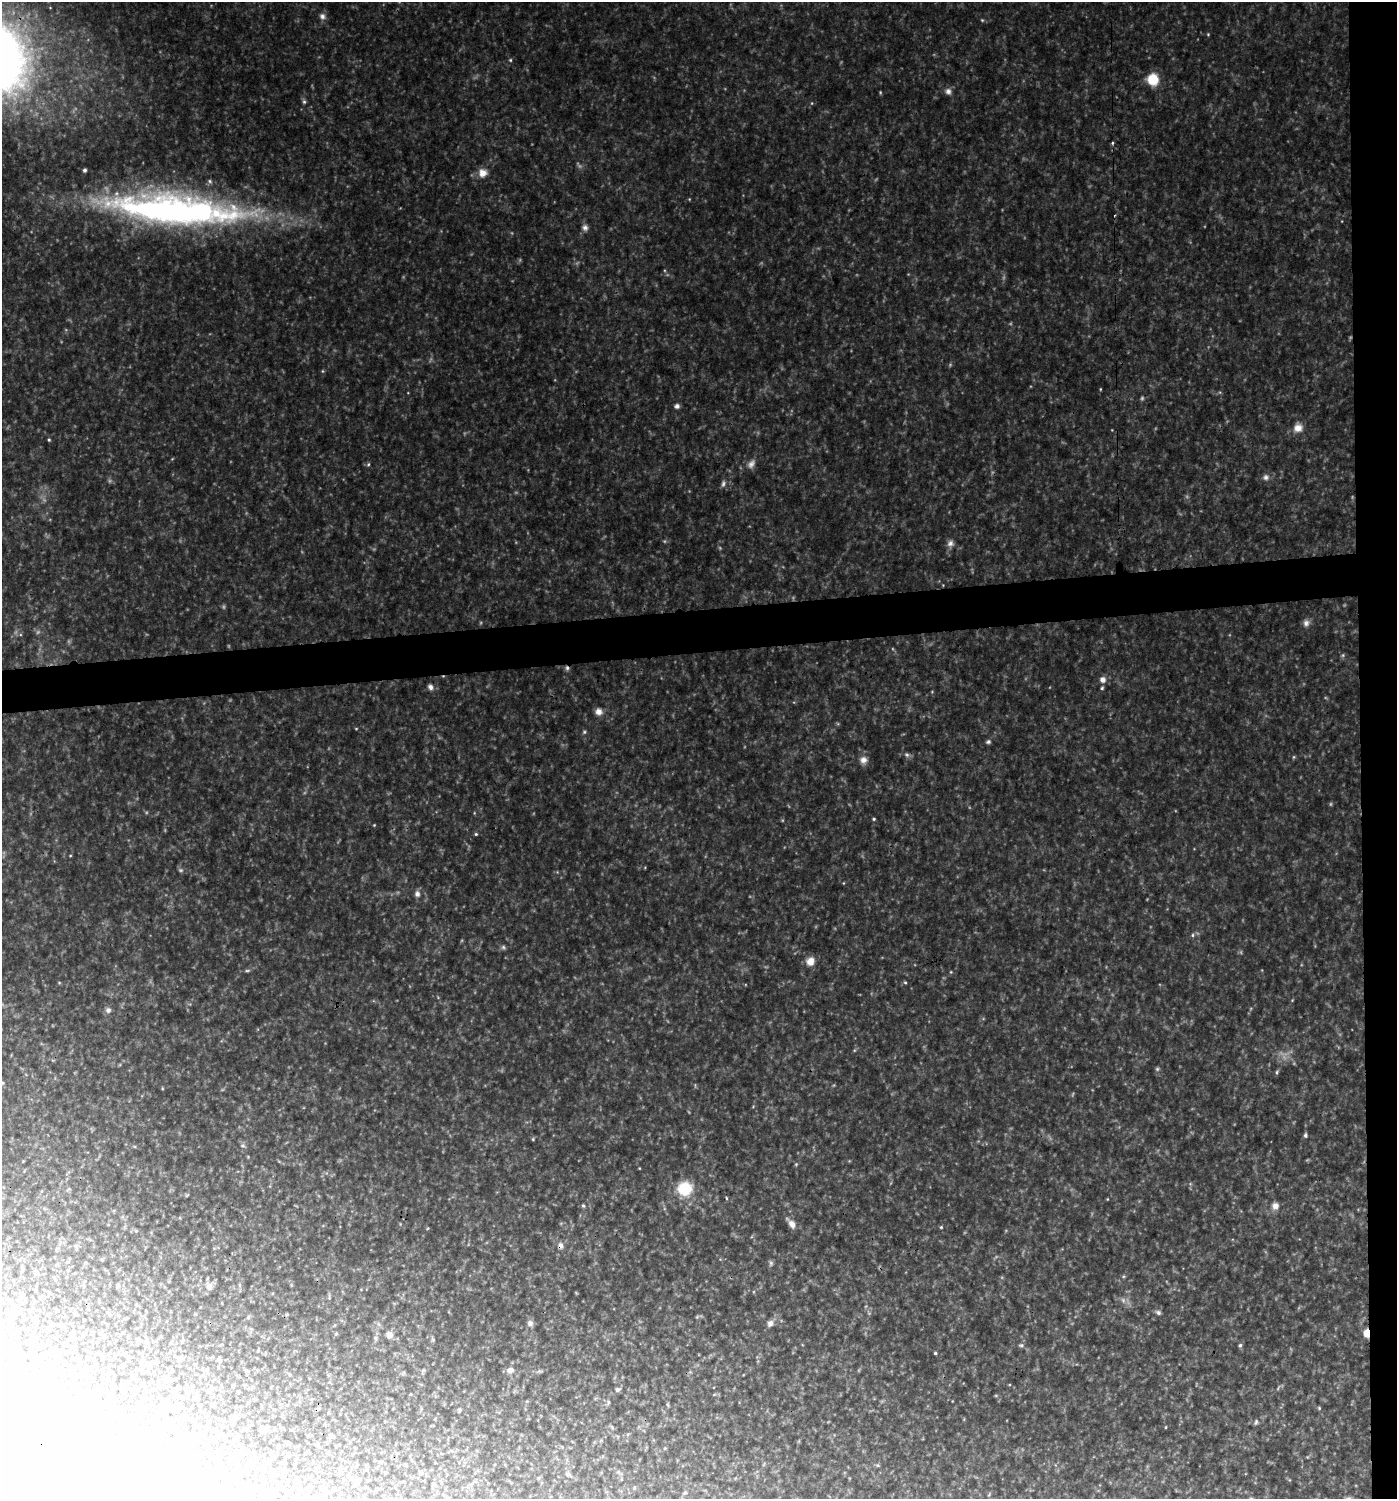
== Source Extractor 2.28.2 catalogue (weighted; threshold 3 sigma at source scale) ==
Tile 6 of 3 x 3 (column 3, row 2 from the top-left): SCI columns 2797-4191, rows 1499-2995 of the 4237 x 4493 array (HDU 1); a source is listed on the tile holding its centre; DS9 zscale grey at full resolution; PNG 1399 x 1501 px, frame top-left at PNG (2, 2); no overlay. Shown black and unused: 5% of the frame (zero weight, under 3 of 4 exposures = <1% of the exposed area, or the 3 px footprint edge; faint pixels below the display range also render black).
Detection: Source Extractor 2.28.2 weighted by HDU 2 'WHT'; one run over the whole footprint, this tile lists its part. Background 0.0791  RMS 0.0073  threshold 0.0327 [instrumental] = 3 sigma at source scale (4.5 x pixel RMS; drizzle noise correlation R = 1.50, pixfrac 1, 0.0396/0.0396 arcsec/px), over >= 5 px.
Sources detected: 173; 29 too faint to see at this stretch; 14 inside a brighter object's white glare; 1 cosmic-ray / hot-pixel residue — not listed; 1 inside a brighter listed object's ellipse — not listed separately; the other 128 listed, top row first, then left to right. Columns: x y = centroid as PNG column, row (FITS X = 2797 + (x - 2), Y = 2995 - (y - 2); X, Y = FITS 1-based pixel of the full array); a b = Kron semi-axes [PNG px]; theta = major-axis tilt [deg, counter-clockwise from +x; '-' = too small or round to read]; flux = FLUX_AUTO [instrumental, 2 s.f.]
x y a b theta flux
322 16 9 8 - 3.4
982 20 5 4 - 0.95
1208 34 4 4 - 0.75
510 60 5 5 - 1.1
1153 79 11 11 - 20
948 91 9 8 - 3.5
880 92 5 4 - 0.75
304 102 7 5 -74 1.7
812 103 5 3 - 0.72
1112 143 3 3 - 1.5
84 170 4 3 - 1.8
482 173 12 12 - 7.3
689 199 5 3 - 0.65
175 209 165 34 -5 380
585 228 9 8 - 3.1
1100 389 4 3 - 0.62
677 406 6 5 - 2.5
1298 428 12 11 - 7.2
49 440 5 4 - 1
368 464 6 4 68 1.2
751 464 14 9 54 4.7
1266 477 9 8 - 3.2
723 484 10 5 71 2.3
950 543 9 9 - 3.6
1306 623 10 9 - 3.7
1343 655 6 5 - 1.2
1102 680 8 8 - 4.6
430 687 8 6 -63 3.1
1102 688 5 4 - 1.4
599 712 9 8 - 5.2
356 729 4 3 - 0.67
584 732 6 5 - 1.3
988 742 6 5 - 1.7
907 755 8 7 - 2.3
1294 757 5 5 - 0.9
863 760 10 10 - 5.1
474 813 5 3 - 0.68
874 819 4 4 - 0.99
374 825 4 3 - 0.65
476 834 5 4 - 1.1
70 856 3 3 - 0.67
843 883 4 3 - 0.62
417 894 9 7 -86 3.6
1193 935 6 5 - 1.6
503 947 7 6 - 1.6
810 961 11 10 - 7.3
247 971 9 4 5 1.5
951 972 4 4 - 0.73
905 982 5 3 - 0.91
59 983 5 3 - 0.68
1292 1000 4 4 - 0.6
108 1010 7 7 - 2.8
855 1050 6 4 70 0.93
1157 1069 6 6 - 1.3
1277 1072 7 4 73 1.3
2 1083 6 4 -21 0.98
162 1088 5 3 - 0.68
1305 1135 5 4 - 1.9
533 1139 4 4 - 0.89
134 1146 5 3 - 0.86
243 1146 7 6 - 2
796 1164 5 4 - 0.83
639 1168 4 3 - 0.52
685 1189 18 17 - 24
187 1195 6 3 19 0.81
726 1198 5 3 - 0.73
1107 1199 4 2 - 0.52
583 1206 5 4 - 1.3
1275 1206 10 9 - 5
791 1224 14 7 -52 5.9
941 1227 4 4 - 0.92
136 1231 6 4 -19 1
561 1246 9 7 -76 3
771 1263 8 6 -83 1.8
68 1270 6 4 47 0.89
38 1274 6 4 -71 0.94
55 1279 7 4 -37 1.1
240 1285 6 4 -89 1.1
209 1286 11 8 -75 4.2
21 1297 6 5 - 1.4
329 1297 10 3 -80 1.1
1158 1312 8 5 -33 2
11 1314 7 4 -19 1.5
697 1317 6 4 44 1
248 1318 6 4 19 1
530 1323 8 7 - 3.1
770 1323 9 7 44 3.7
1366 1333 8 6 -83 8.3
336 1334 5 4 - 0.89
389 1335 8 8 - 4.2
375 1338 6 5 - 1.3
433 1339 7 4 -73 1.3
48 1342 3 2 - 0.7
1021 1345 8 5 7 1.6
1240 1345 6 4 87 1.5
935 1353 3 3 - 1
219 1360 6 5 - 1.7
148 1364 11 7 -54 2.7
510 1370 9 8 - 3.7
423 1371 9 4 72 1.5
540 1371 11 3 -5 1.4
617 1390 7 6 - 2.1
8 1398 7 4 -72 1.3
195 1398 4 4 - 1.9
608 1402 8 5 75 1.5
167 1403 8 3 -45 1
668 1405 7 4 -89 0.95
1319 1408 4 4 - 0.95
460 1410 6 4 78 1.1
114 1414 6 4 0 0.98
1256 1422 8 5 68 1.6
612 1427 7 4 -54 0.97
1166 1427 4 2 - 0.62
333 1437 6 4 -1 1
665 1448 5 4 - 0.71
380 1461 6 4 1 0.9
236 1463 6 4 31 0.95
253 1463 6 4 46 1.5
878 1465 6 5 - 1.2
421 1472 5 4 - 1.4
568 1474 7 5 -28 1.5
296 1480 5 4 - 0.86
185 1481 5 3 - 0.61
634 1488 6 3 20 0.76
334 1489 4 3 - 0.67
685 1493 6 4 40 1.1
989 1494 7 3 54 0.89
302 1498 5 5 - 0.98
Overlapping masked pixels (flux is a lower limit): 3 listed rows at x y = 175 209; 561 1246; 1366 1333
Isophote crosses this tile's border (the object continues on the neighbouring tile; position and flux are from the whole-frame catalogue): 3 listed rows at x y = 175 209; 2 1083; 302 1498